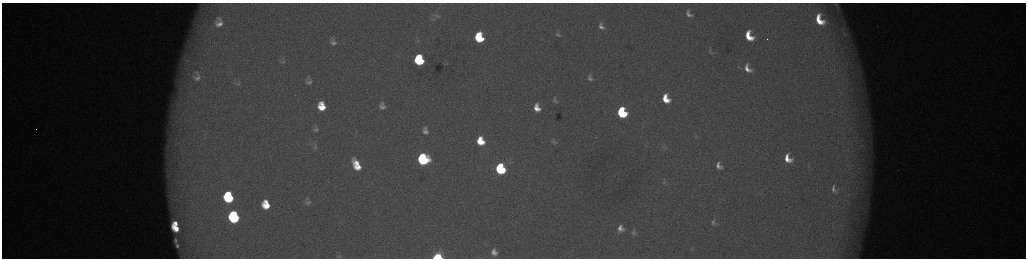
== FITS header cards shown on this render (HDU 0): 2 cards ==
NAXIS1  =                 2048 /fastest changing axis
NAXIS2  =                  512 /next to fastest changing axis

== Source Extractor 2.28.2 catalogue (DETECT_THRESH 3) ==
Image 2048 x 512 px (HDU 0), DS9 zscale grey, zoomed out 1/2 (1 PNG px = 2 x 2 image px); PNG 1028 x 260 px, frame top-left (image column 1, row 511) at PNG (2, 3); no overlay
Background 178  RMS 2.1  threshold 6.22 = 3 sigma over >= 5 px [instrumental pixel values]
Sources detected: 67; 6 cannot appear on this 1/2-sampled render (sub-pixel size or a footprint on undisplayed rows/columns) and are not listed; the other 61 listed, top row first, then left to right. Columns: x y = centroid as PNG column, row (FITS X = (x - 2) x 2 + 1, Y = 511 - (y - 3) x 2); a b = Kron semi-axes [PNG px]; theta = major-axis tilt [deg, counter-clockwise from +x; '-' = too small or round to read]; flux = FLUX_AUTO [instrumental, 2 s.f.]
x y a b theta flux
836 5 12 6 -60 1900
689 14 7 4 -54 1600
438 16 7 4 -18 850
819 20 10 6 -63 11000
219 23 8 7 - 3800
601 26 10 7 -58 2800
558 34 10 7 -55 1600
749 36 9 6 -62 11000
479 37 8 6 -72 22000
767 39 2 1 - 500
417 41 5 3 - 440
333 43 7 5 -2 1700
710 51 6 4 -61 710
188 55 9 4 -69 2000
187 60 7 4 68 1400
419 60 8 7 - 34000
283 61 7 5 39 1000
747 68 10 7 -60 4200
197 76 16 12 -90 5200
590 76 7 4 75 1000
590 79 10 6 -25 1900
239 82 6 4 88 840
309 82 6 4 1 1200
666 99 9 6 -64 9300
555 101 9 5 -28 1300
321 106 8 6 -76 9500
382 106 6 5 - 2100
537 108 7 5 -69 5100
622 112 8 6 -65 39000
316 129 7 4 8 1100
425 131 8 7 - 2400
695 136 4 3 - 390
480 141 8 7 - 11000
554 141 7 5 -76 940
861 141 4 2 - 350
316 147 5 4 - 590
664 147 7 5 -8 1100
423 159 8 8 - 56000
788 159 9 7 -60 6700
357 163 11 5 -49 6100
719 166 9 6 -56 3000
808 166 5 2 - 410
358 167 9 5 -19 6000
500 169 8 6 -67 49000
664 182 7 4 82 890
834 189 12 7 -77 2300
228 197 9 7 -75 34000
308 202 7 6 - 1100
266 205 8 7 - 9900
234 217 9 7 -74 59000
713 222 9 5 85 1500
175 223 5 3 - 3300
175 228 8 5 -43 8100
620 228 8 7 - 3300
634 232 9 6 89 1500
176 240 4 2 - 800
177 245 4 2 - 870
692 249 4 3 - 440
494 252 9 8 - 3400
340 255 4 2 - 390
438 257 6 4 13 38000
At the frame edge (FLAGS 8, measured only in part): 2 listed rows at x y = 836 5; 438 257
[6 sub-pixel or undisplayed-footprint detections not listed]